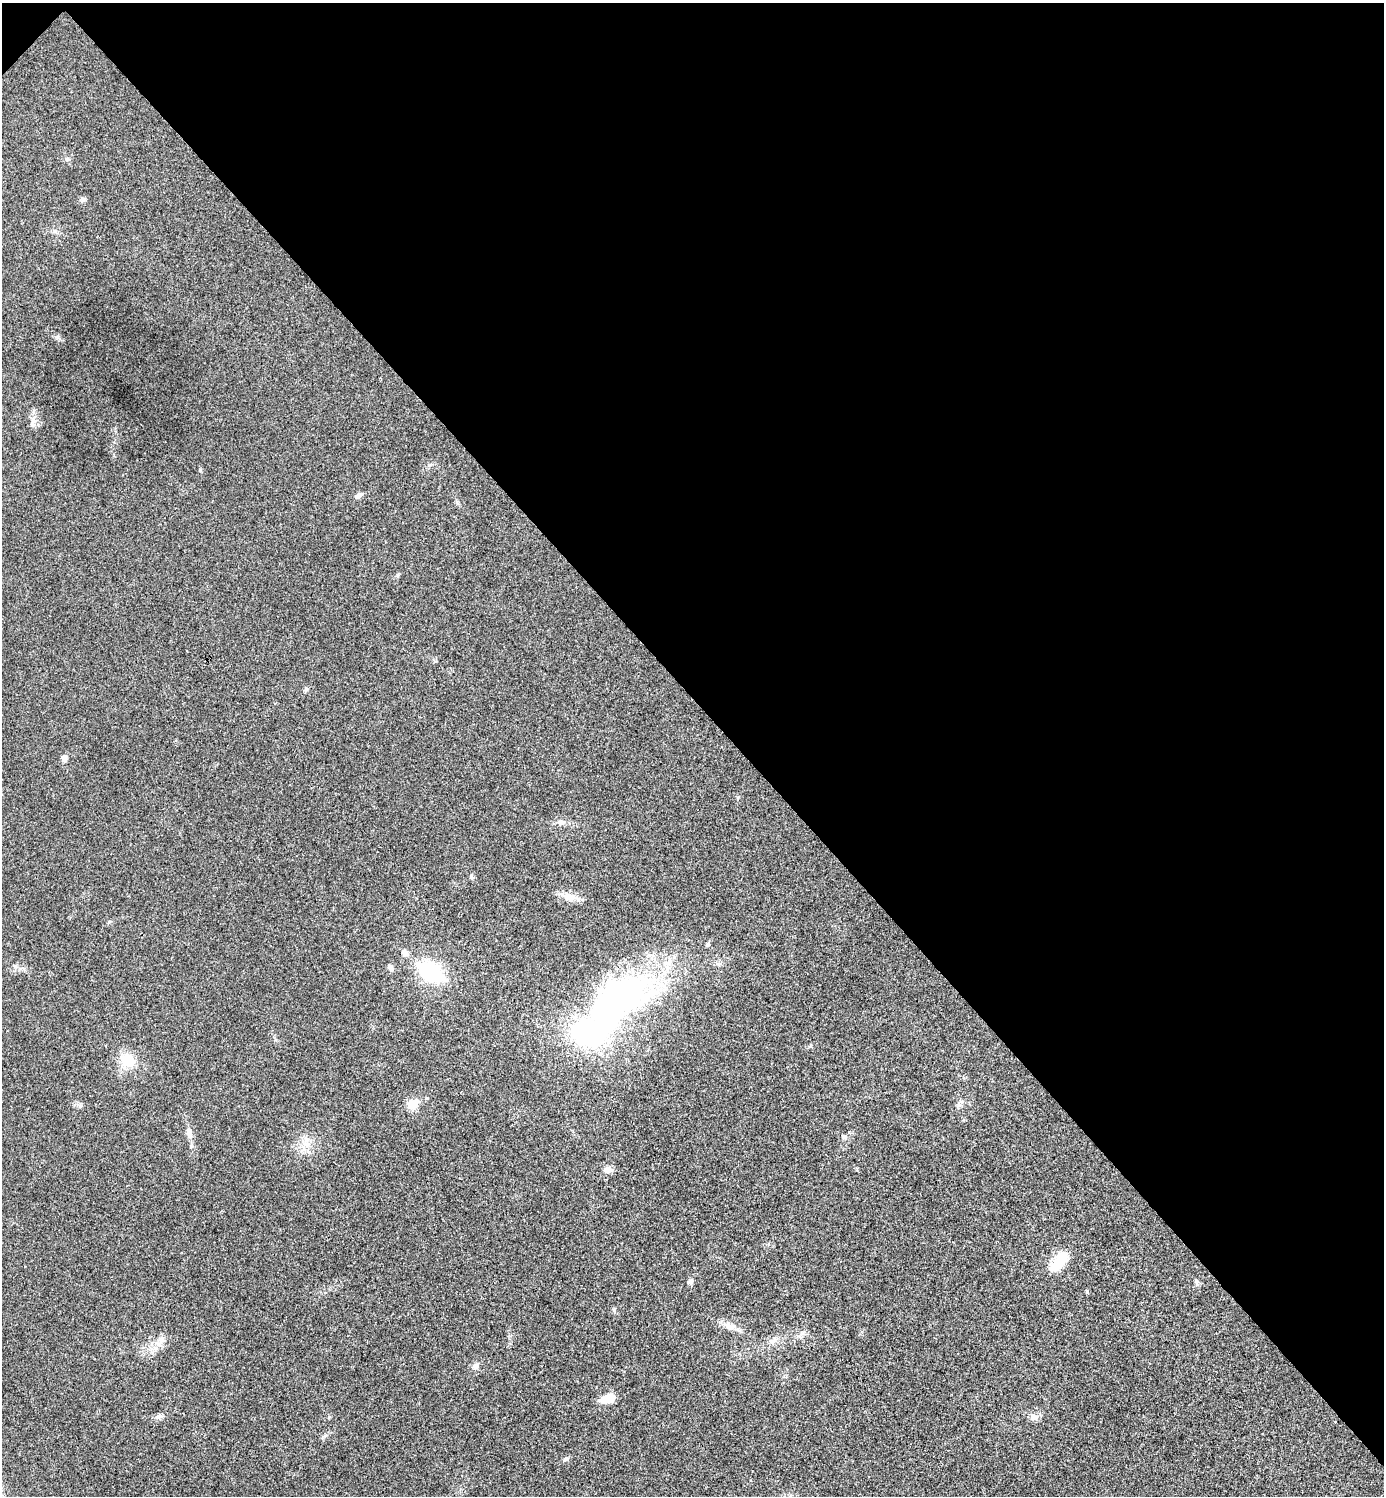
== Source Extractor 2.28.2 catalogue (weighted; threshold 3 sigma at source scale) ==
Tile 3 of 4 x 4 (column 3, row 1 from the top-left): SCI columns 2921-4302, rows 4488-5981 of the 5984 x 5984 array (HDU 1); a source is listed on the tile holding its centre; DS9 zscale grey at full resolution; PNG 1386 x 1498 px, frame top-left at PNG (2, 3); no overlay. Shown black and unused: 47% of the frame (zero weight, under 3 of 4 exposures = <1% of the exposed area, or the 3 px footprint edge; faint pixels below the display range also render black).
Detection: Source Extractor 2.28.2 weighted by HDU 2 'WHT'; one run over the whole footprint, this tile lists its part. Background 0.0194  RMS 0.0053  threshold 0.024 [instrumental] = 3 sigma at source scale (4.5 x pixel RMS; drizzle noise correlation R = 1.50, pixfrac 1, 0.05/0.05 arcsec/px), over >= 5 px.
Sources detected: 33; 3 inside a brighter object's white glare — not listed; the other 30 listed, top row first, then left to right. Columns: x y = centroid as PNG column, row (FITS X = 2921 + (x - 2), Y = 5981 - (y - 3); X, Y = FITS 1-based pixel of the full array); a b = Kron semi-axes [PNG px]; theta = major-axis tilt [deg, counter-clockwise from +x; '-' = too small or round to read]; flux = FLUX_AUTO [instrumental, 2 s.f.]
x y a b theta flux
67 159 6 5 - 0.99
83 199 7 6 - 1.1
32 424 10 7 83 2.4
359 495 11 5 35 1.8
64 758 9 7 84 2
561 823 9 7 2 2.2
471 877 5 5 - 0.93
570 897 20 9 -10 5.6
708 944 5 5 - 0.77
404 953 8 8 - 2.1
391 968 10 6 -70 1.9
431 972 29 18 -34 39
623 996 77 48 19 150
128 1060 19 16 -24 12
412 1104 12 11 - 6.3
189 1134 14 6 -79 2.8
845 1137 7 6 - 1.4
306 1144 12 7 -1 3.8
608 1170 9 8 - 2.9
1058 1262 31 13 53 12
691 1282 9 5 64 1.3
1196 1282 10 5 -75 1.2
730 1327 15 9 -13 4.3
161 1339 9 7 -41 2.5
774 1340 12 5 40 2
475 1366 8 8 - 2.2
607 1398 17 9 15 7.7
158 1417 9 4 19 1.3
1033 1417 11 9 -32 3.1
566 1459 9 5 29 1.2
Unlisted compact peaks at least as high as the median listed source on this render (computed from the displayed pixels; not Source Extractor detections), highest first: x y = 200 470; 614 1310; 325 1435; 1087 1291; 57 337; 959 1105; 738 797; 397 575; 457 502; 109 922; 329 1417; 802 1333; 80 1106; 427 1098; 435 661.